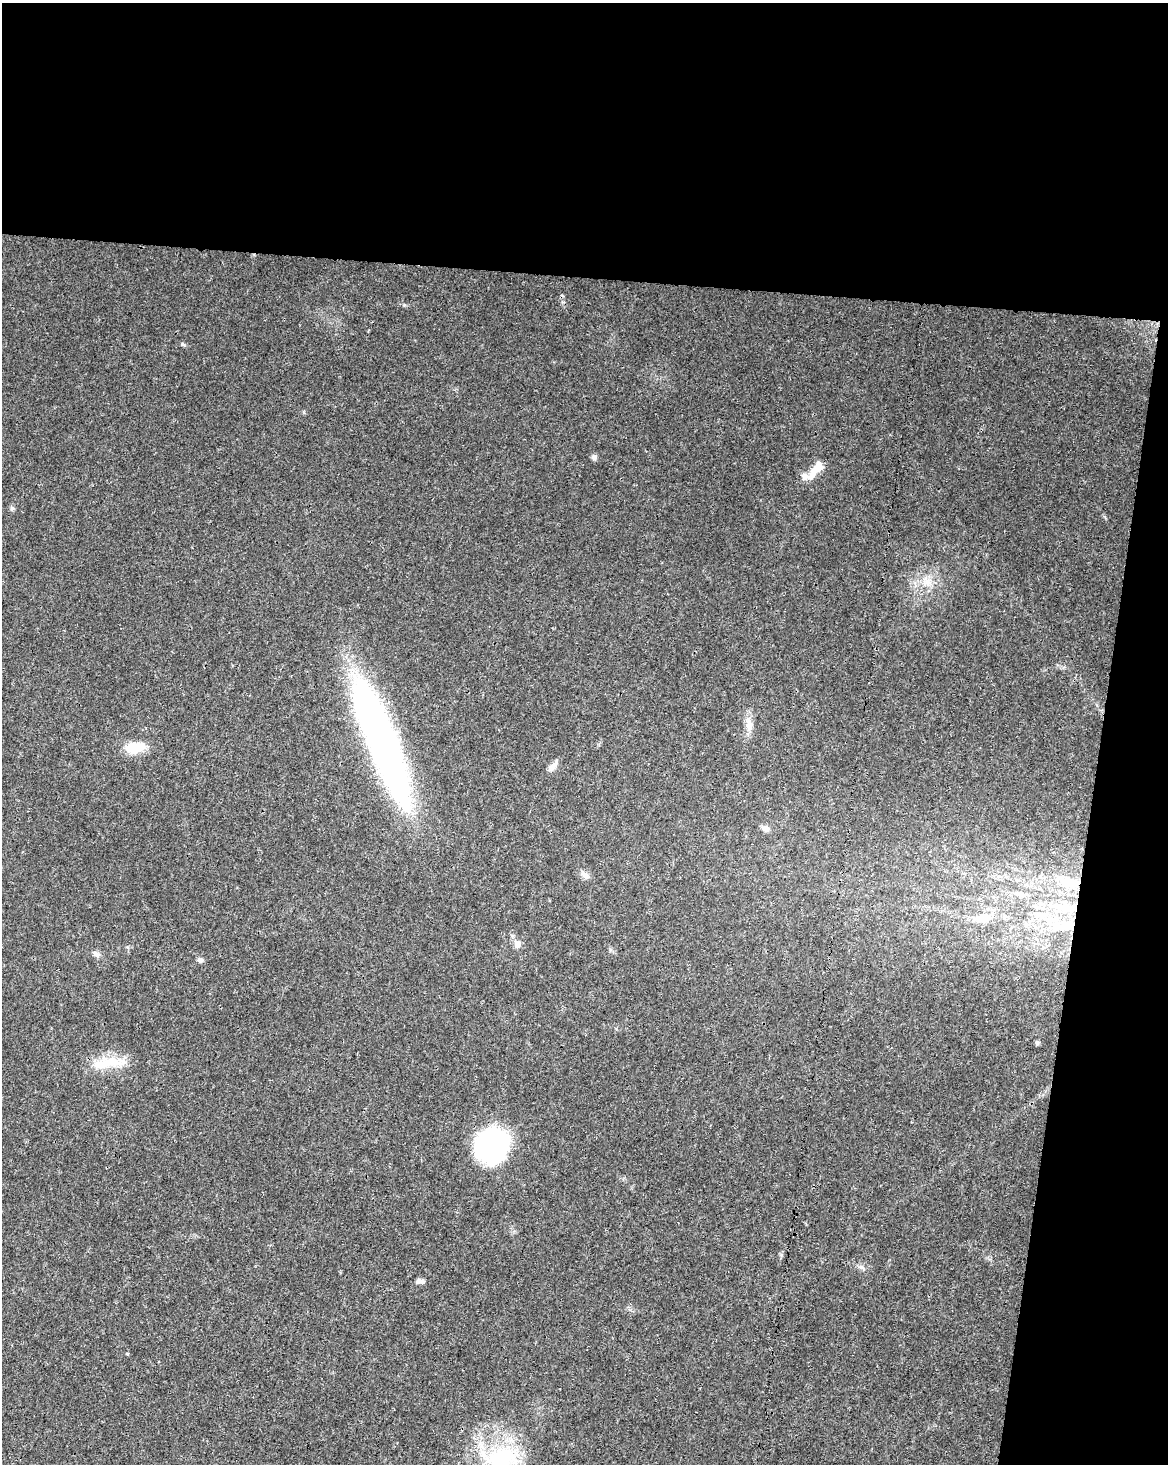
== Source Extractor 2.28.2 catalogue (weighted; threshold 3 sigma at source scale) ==
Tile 4 of 4 x 3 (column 4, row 1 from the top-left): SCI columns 3507-4672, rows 3210-4671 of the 4672 x 4898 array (HDU 1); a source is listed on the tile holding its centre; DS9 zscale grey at full resolution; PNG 1170 x 1466 px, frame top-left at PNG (2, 3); no overlay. Shown black and unused: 25% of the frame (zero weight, under 3 of 4 exposures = <1% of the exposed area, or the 3 px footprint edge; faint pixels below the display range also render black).
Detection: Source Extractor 2.28.2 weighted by HDU 2 'WHT'; one run over the whole footprint, this tile lists its part. Background 0.0187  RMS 0.0031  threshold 0.0138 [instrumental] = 3 sigma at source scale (4.5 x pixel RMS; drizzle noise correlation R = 1.50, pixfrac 1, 0.0396/0.0396 arcsec/px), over >= 5 px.
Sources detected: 26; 2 inside a brighter listed object's ellipse — not listed separately; the other 24 listed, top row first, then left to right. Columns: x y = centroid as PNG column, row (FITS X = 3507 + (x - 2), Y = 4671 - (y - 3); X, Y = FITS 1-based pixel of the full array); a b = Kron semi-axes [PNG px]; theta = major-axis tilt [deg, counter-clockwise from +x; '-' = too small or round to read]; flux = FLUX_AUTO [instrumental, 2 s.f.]
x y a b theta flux
594 457 7 7 - 0.93
817 467 21 11 49 4
12 508 6 5 - 0.57
749 725 22 9 -84 3.1
381 740 127 26 -69 160
135 748 24 14 6 6.8
552 767 16 8 45 2
766 828 9 7 -39 1.4
584 875 14 7 -31 1.5
1068 881 38 11 -14 9.3
1020 894 18 6 -11 2.1
1065 907 47 11 -8 13
1040 914 23 8 -4 4.5
983 918 25 13 13 6.3
1065 926 41 15 4 16
518 944 11 8 70 1.5
96 954 11 6 -29 1.4
200 960 7 6 - 0.89
1037 1043 6 5 - 0.63
113 1062 33 13 -3 8.3
493 1146 35 31 67 47
861 1267 7 4 -18 0.68
420 1281 11 5 -8 1
502 1460 54 39 8 36
Overlapping masked pixels (flux is a lower limit): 3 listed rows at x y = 1068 881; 1065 926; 493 1146
Isophote crosses this tile's border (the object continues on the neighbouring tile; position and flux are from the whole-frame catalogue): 1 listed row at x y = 502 1460
Unlisted compact peaks at least as high as the median listed source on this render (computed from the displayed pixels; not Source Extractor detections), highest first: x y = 182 344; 404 305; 304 412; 127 1354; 1105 517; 610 949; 127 947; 630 1310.